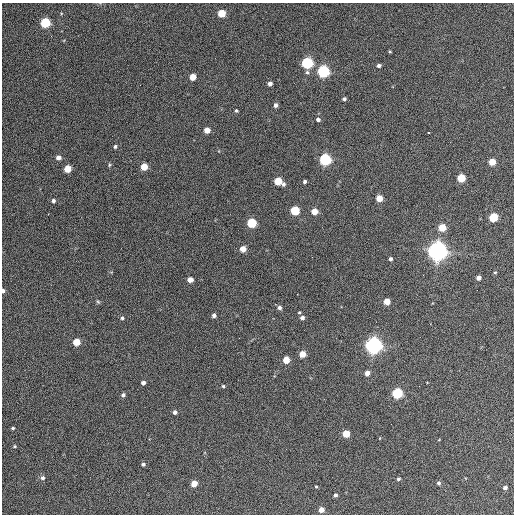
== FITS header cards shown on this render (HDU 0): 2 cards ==
NAXIS1  =                  512 / Axis length
NAXIS2  =                  512 / Axis length

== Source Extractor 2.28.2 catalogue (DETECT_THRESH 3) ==
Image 512 x 512 px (HDU 0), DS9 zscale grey, 1 PNG px = 1 image px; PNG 516 x 516 px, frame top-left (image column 1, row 512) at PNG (2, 3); no overlay
Background 371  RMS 21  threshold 62.9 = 3 sigma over >= 5 px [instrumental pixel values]
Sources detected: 71; all 71 listed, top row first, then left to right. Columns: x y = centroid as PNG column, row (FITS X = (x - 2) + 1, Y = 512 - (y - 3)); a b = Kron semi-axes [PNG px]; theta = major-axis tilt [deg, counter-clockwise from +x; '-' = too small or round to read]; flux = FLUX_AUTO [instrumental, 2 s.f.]
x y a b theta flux
221 13 5 5 - 4.5e+04
45 23 5 5 - 1.2e+05
51 36 3 2 - 1.5e+03
390 51 5 3 - 1.3e+03
307 63 5 5 - 2.2e+05
379 66 4 4 - 3.8e+03
323 71 5 5 - 2.8e+05
307 72 6 5 - 2.7e+03
193 77 5 4 - 2.3e+04
270 84 4 4 - 5.7e+03
344 99 4 3 - 3.1e+03
275 105 4 4 - 4.8e+03
236 111 4 3 - 2.0e+03
318 120 4 4 - 3.9e+03
207 130 4 4 - 1.6e+04
428 133 3 2 - 1.9e+03
115 147 4 4 - 2.5e+03
58 158 5 4 - 7.2e+03
325 159 5 5 - 2.6e+05
492 162 5 4 - 2.9e+04
109 165 5 4 - 1.7e+03
144 167 5 5 - 3.0e+04
67 169 5 5 - 3.5e+04
461 178 5 5 - 5.8e+04
278 181 6 5 - 5.0e+04
305 181 3 3 - 3.0e+03
379 198 5 4 - 2.8e+04
53 201 4 4 - 3.6e+03
295 210 5 5 - 9.0e+04
314 212 5 4 - 2.1e+04
48 214 3 2 - 1.3e+03
493 217 5 5 - 7.0e+04
251 223 5 5 - 9.7e+04
442 228 5 5 - 3.7e+04
243 249 4 4 - 1.8e+04
437 251 7 7 - 1.3e+06
312 257 2 2 - 7.7e+02
390 259 4 4 - 3.1e+03
495 272 4 3 - 1.4e+03
478 278 4 4 - 7.3e+03
190 280 4 4 - 1.2e+04
3 291 4 3 - 3.9e+03
98 302 6 4 -44 1.8e+03
387 302 5 4 - 2.4e+04
279 308 5 5 - 4.4e+03
299 312 4 3 - 1.5e+03
214 315 4 4 - 4.9e+03
122 318 4 4 - 2.7e+03
302 318 5 4 - 5.1e+03
76 342 5 5 - 3.5e+04
374 345 6 6 - 8.8e+05
302 354 5 4 - 2.6e+04
286 360 5 4 - 3.2e+04
367 373 4 4 - 8.5e+03
143 383 4 4 - 4.4e+03
223 386 4 3 - 1.8e+03
397 393 5 5 - 1.5e+05
123 395 4 4 - 3.7e+03
175 412 4 4 - 4.6e+03
13 428 4 3 - 1.8e+03
346 434 5 5 - 3.8e+04
14 446 4 3 - 1.6e+03
143 464 5 4 - 3.0e+03
42 478 5 5 - 4.1e+03
398 479 5 4 - 2.3e+03
194 483 5 4 - 2.2e+04
438 483 5 4 - 3.0e+03
316 486 4 3 - 1.3e+03
505 487 4 4 - 3.6e+03
335 495 4 3 - 3.1e+03
321 510 4 4 - 1.2e+04
At the frame edge (FLAGS 8, measured only in part): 1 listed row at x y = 3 291